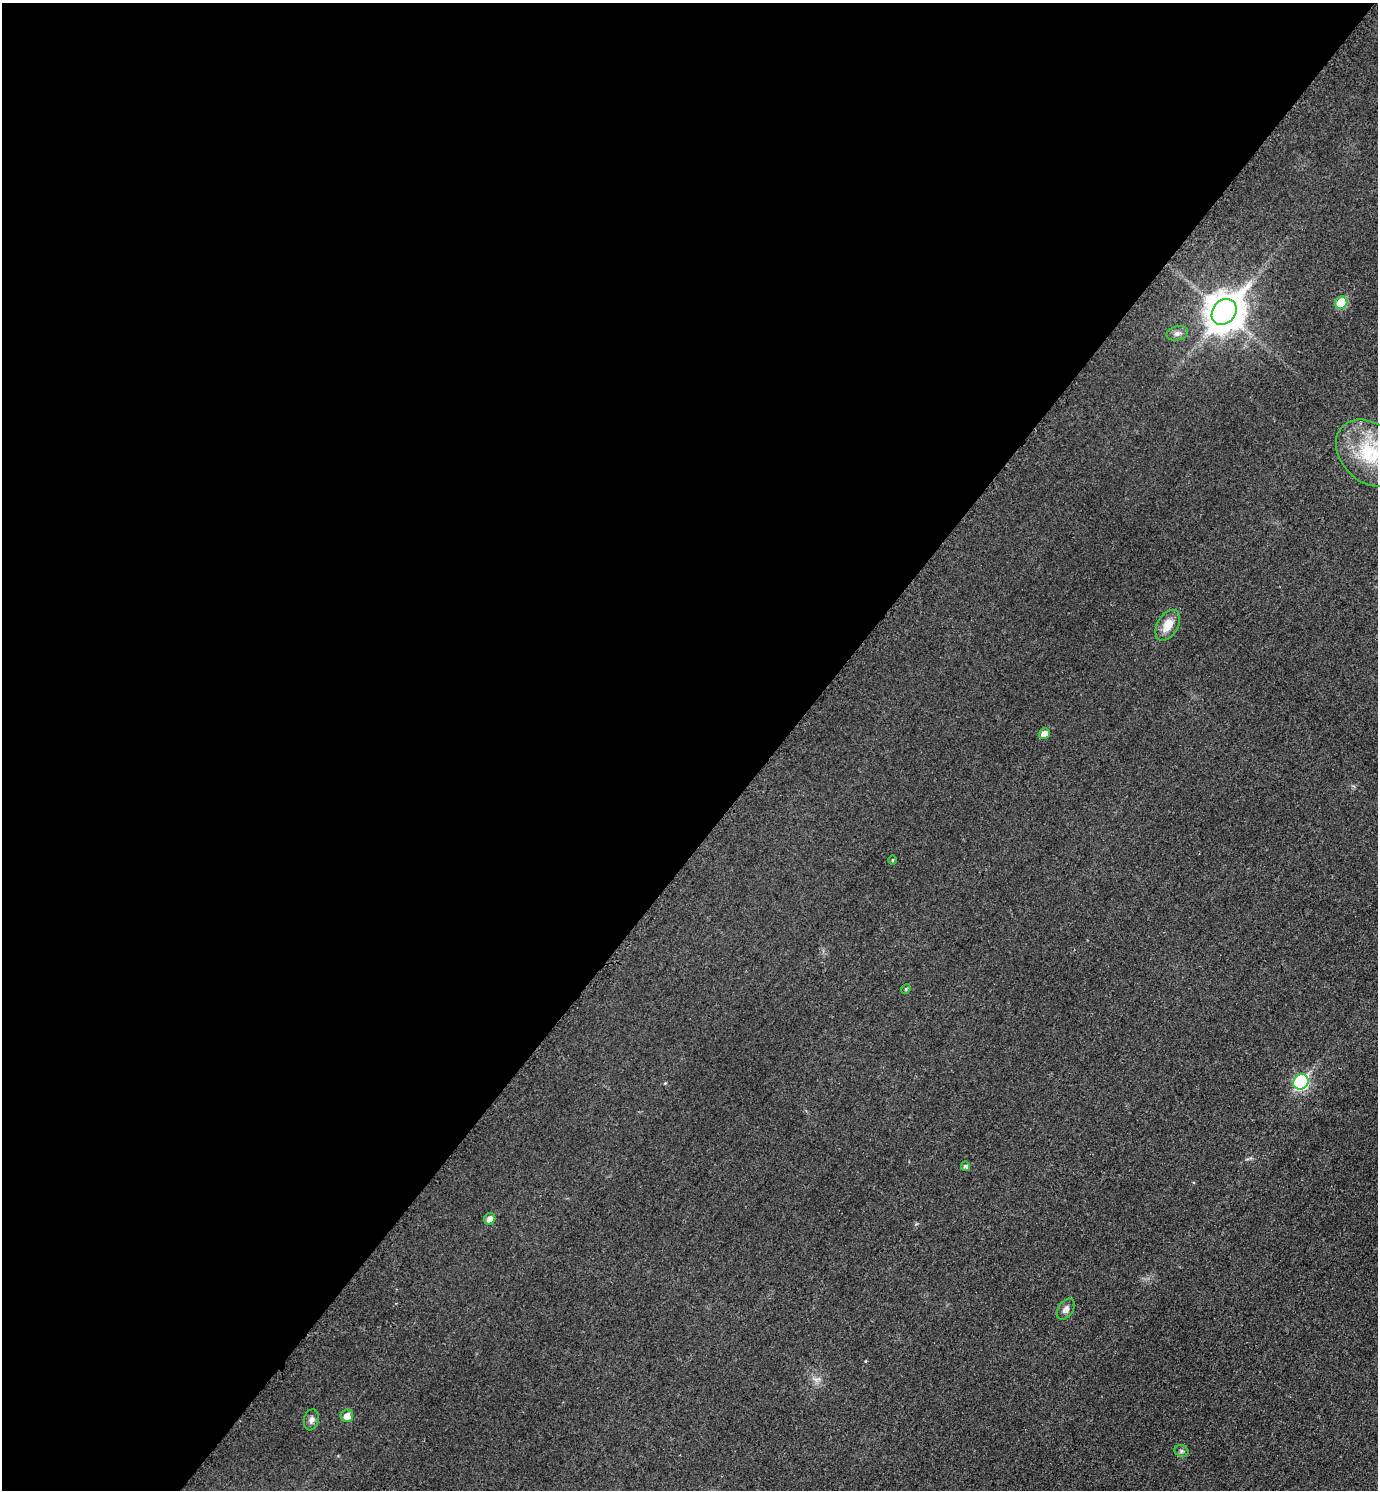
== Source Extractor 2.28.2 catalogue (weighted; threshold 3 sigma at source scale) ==
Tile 5 of 4 x 4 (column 1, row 2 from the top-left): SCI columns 163-1538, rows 2990-4477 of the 5978 x 5975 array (HDU 1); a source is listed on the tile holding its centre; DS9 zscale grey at full resolution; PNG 1380 x 1492 px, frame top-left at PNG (2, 3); each listed source drawn as its Kron ellipse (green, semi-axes under 4 px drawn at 4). Shown black and unused: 56% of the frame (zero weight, under 3 of 4 exposures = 1% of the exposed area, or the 3 px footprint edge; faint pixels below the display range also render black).
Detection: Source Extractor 2.28.2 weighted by HDU 2 'WHT'; one run over the whole footprint, this tile lists its part. Background 0.0434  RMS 0.0064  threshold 0.029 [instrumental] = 3 sigma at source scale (4.5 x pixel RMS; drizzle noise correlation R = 1.50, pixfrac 1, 0.05/0.05 arcsec/px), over >= 5 px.
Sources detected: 15; all 15 listed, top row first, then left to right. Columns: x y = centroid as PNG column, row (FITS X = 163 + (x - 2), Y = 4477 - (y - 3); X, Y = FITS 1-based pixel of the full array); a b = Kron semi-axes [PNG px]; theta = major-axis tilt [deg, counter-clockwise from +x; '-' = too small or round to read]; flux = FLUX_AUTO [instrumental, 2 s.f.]
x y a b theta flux
1341 303 6 6 - 21
1224 312 14 11 49 1500
1177 333 11 7 14 2.5
1370 453 38 28 -45 39
1168 625 17 10 60 9.9
1044 734 5 5 - 4.9
892 860 5 3 - 0.51
906 989 5 4 - 0.76
1301 1082 8 7 - 85
966 1166 5 4 - 1.6
490 1219 6 5 - 4.1
1066 1309 11 7 56 3
347 1416 6 6 - 5.9
311 1420 10 7 78 2.7
1181 1451 7 5 -21 1.5
Isophote crosses this tile's border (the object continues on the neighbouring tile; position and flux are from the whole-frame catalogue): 1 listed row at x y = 1370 453